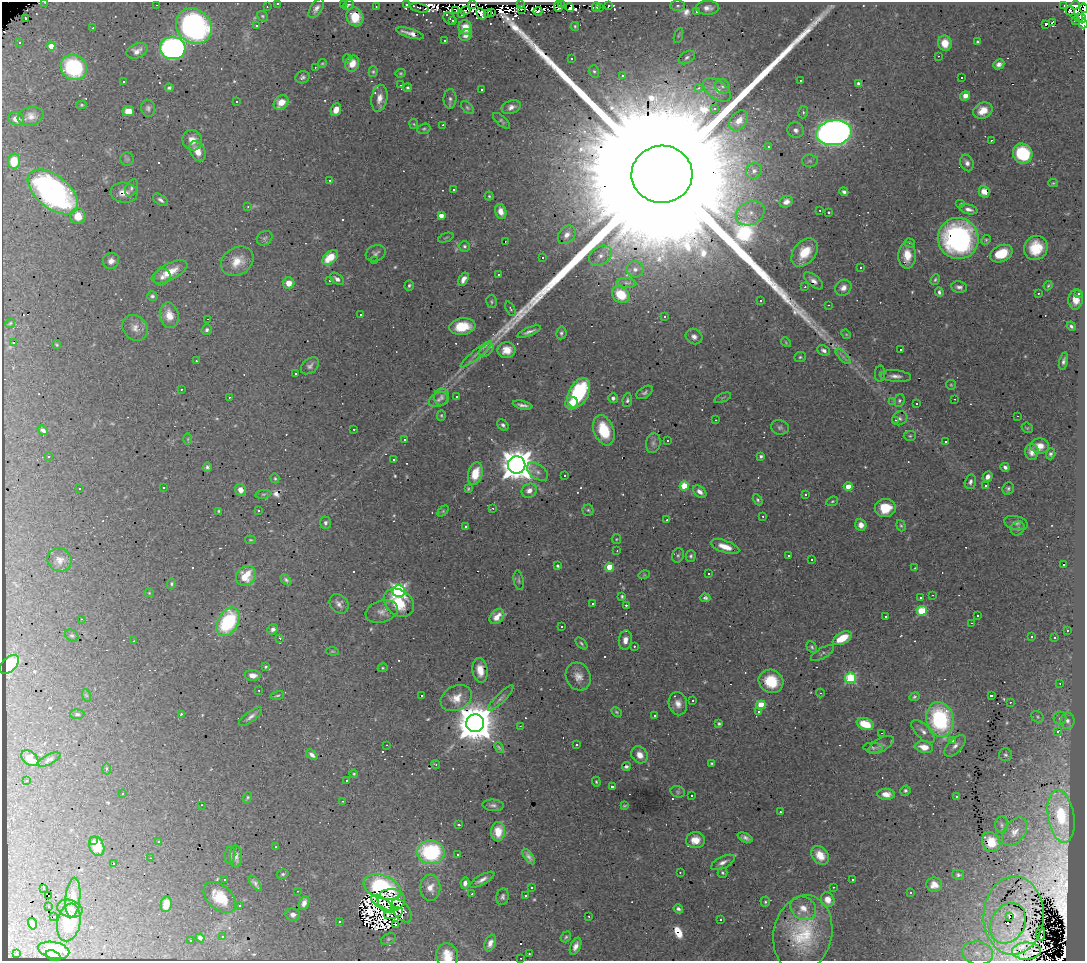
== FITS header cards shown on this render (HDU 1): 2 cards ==
NAXIS1  =                 1083
NAXIS2  =                  959

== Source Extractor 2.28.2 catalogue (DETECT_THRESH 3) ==
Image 1083 x 959 px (HDU 1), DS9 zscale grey, 1 PNG px = 1 image px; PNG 1087 x 963 px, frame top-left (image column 1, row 959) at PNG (2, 2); each listed source drawn as its Kron ellipse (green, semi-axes under 4 px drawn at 4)
Background 0.937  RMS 0.039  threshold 0.116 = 3 sigma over >= 5 px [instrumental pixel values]
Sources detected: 650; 22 with non-positive FLUX_AUTO (blend fragments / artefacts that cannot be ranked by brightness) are neither listed nor drawn; of the other 628, the 500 brightest by FLUX_AUTO listed and drawn (128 fainter detections omitted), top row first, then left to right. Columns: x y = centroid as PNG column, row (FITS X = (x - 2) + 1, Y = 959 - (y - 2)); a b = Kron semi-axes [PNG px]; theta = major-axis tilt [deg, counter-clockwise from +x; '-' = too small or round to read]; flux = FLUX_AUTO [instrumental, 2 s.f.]
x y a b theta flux
45 2 3 2 - 3.9
278 3 3 3 - 3.2
343 4 3 2 - 5.7
407 4 3 2 - 4.5
472 4 4 3 - 91
157 5 3 2 - 28
348 5 6 4 35 5
521 5 3 2 - 7.1
562 5 2 2 - 5.6
609 5 3 3 - 35
1064 5 3 2 - 3.5
1075 5 4 3 - 33
376 6 3 2 - 8.2
678 6 7 5 1 2.9
267 7 3 2 - 3.3
558 7 5 2 - 12
570 7 4 3 - 19
596 7 4 3 - 17
599 7 3 2 - 5
316 8 11 5 56 12
419 8 10 2 -12 4
708 8 11 7 0 16
1084 8 5 2 - 25
521 9 2 2 - 8.6
456 11 3 2 - 4
465 11 5 2 - 6.6
538 11 4 3 - 21
696 11 3 3 - 8.1
1070 11 4 3 - 3.1
491 12 2 2 - 3.5
481 14 6 3 -61 13
487 14 4 2 - 3.8
461 15 3 3 - 3.7
263 16 6 4 -41 3.9
355 17 10 8 -62 61
1078 17 4 3 - 7.9
26 18 3 3 - 930
450 18 7 5 -43 5.9
1082 18 4 2 - 8.7
453 20 3 2 - 5.6
1075 21 4 2 - 24
1053 22 3 3 - 660
1083 24 4 4 - 22
256 25 3 3 - 11
1046 25 3 3 - 210
194 26 19 16 -40 770
575 26 4 3 - 3.1
465 27 7 6 - 45
93 28 3 2 - 5.3
410 33 14 4 -16 19
466 35 6 5 - 16
678 36 8 3 71 3.6
444 41 3 3 - 37
978 42 4 4 - 4.6
19 43 3 3 - 6.4
945 43 8 6 -80 44
51 46 4 4 - 60
173 48 13 11 -4 840
137 51 11 7 22 17
938 56 3 2 - 13
687 57 9 5 33 6.7
347 59 4 3 - 3.9
571 59 3 3 - 5.9
322 63 5 4 - 3
352 64 8 6 67 30
999 64 6 5 - 11
74 67 13 12 - 290
315 67 3 2 - 3.2
594 71 6 5 - 4.9
373 72 5 4 - 3.7
400 73 5 4 - 3.1
622 75 3 3 - 8.1
302 77 7 6 - 7.6
961 77 3 3 - 9.9
800 80 3 2 - 3.6
123 81 3 3 - 53
859 84 4 4 - 15
400 85 3 2 - 4.3
722 86 8 7 - 8.6
407 87 4 4 - 4
169 88 4 3 - 5
699 88 4 3 - 9.2
481 89 3 3 - 5.5
717 90 15 9 -36 29
965 96 5 4 - 25
379 98 13 8 80 24
450 99 10 6 88 9.2
236 101 3 3 - 20
281 102 8 6 45 39
82 105 5 4 - 3.8
511 107 10 6 22 15
148 108 8 7 - 8.7
467 108 8 5 -46 5.2
715 108 3 3 - 5.4
336 110 7 5 68 25
128 111 6 5 - 40
983 111 10 8 23 38
803 112 6 4 74 4.4
31 116 13 9 12 21
16 119 8 6 -18 23
502 121 10 4 -42 5.3
739 121 11 8 51 29
414 124 5 4 - 2.9
443 125 3 2 - 4.6
424 129 7 5 21 4.9
796 130 8 7 - 11
834 133 18 12 9 2500
192 140 10 9 - 27
991 140 3 3 - 33
769 147 3 2 - 6.5
197 151 11 7 -62 30
1023 153 10 9 - 180
127 159 6 6 - 5.8
14 161 7 6 - 56
810 161 8 6 -3 7.3
967 163 8 6 -66 12
754 171 8 7 - 10
662 174 30 28 3 750000
330 180 3 3 - 24
1053 183 5 4 - 3.1
132 188 9 6 65 7.5
453 189 3 3 - 5.7
53 192 29 16 -38 790
844 192 4 4 - 7.6
984 192 6 5 - 3.2
124 193 13 10 -6 24
489 196 4 4 - 3.5
161 200 8 5 -34 9
786 202 7 5 25 15
961 204 5 4 - 3.6
248 206 3 3 - 3.7
968 209 9 4 -14 12
820 210 3 2 - 4.2
501 211 8 5 -75 23
828 212 3 3 - 88
750 213 15 11 26 34
78 216 8 7 - 40
441 216 4 4 - 20
567 235 10 7 49 18
265 238 8 6 35 6.4
446 238 8 2 22 2.9
958 238 20 20 - 610
986 240 5 4 - 3.5
505 241 3 2 - 6.4
910 243 5 4 - 4
464 246 5 5 - 5
1036 248 12 11 - 72
805 252 16 11 50 67
376 253 10 7 22 9.5
1001 253 12 8 24 66
907 255 13 8 89 45
600 256 12 9 33 22
330 257 9 5 43 67
542 258 3 3 - 120
111 261 8 7 - 15
237 261 17 13 33 46
374 261 3 2 - 6
860 268 3 3 - 34
635 269 8 8 - 14
170 272 19 8 27 51
498 275 3 2 - 5.6
162 277 9 7 40 12
337 279 8 5 -38 11
463 279 7 4 58 15
935 279 5 4 - 4.3
330 281 3 3 - 7
814 281 11 5 -40 14
289 283 6 5 - 34
627 283 10 5 -6 8.4
409 285 5 4 - 4.4
1048 286 5 3 - 3
805 287 3 3 - 5.6
959 287 8 5 -9 9.3
843 288 8 7 - 17
939 292 4 3 - 5.6
1038 293 3 2 - 3.8
1079 293 3 2 - 9
621 295 9 7 -41 72
152 296 5 4 - 5.3
1076 299 10 7 84 31
760 300 3 3 - 45
491 302 6 5 - 4.6
828 305 2 2 - 9.5
510 309 8 3 -63 3.2
360 314 3 2 - 7.8
169 315 13 9 -79 32
665 316 3 3 - 42
208 319 3 2 - 36
10 323 5 4 - 3.4
1071 326 5 3 - 5.6
462 327 13 8 7 67
135 328 14 11 -47 22
207 330 5 5 - 6.6
529 332 12 3 22 11
561 333 6 5 - 6
846 334 5 4 - 3
694 337 9 7 -32 13
14 342 3 3 - 67
786 342 5 4 - 3
57 345 4 3 - 3.1
487 350 8 5 40 9.6
507 350 9 8 - 31
824 350 7 5 -26 8.7
900 350 3 3 - 14
476 354 20 4 39 15
800 357 6 5 - 4.5
843 357 10 3 -46 8.2
196 361 3 2 - 3.8
1063 361 9 4 76 8.4
310 366 10 7 38 9.9
296 374 3 3 - 11
880 374 8 5 87 5.6
895 376 16 6 -5 15
951 385 5 4 - 3.2
181 389 3 2 - 5.5
645 392 9 5 33 7.1
579 393 16 9 63 240
456 396 3 3 - 5.4
229 397 3 3 - 29
441 397 8 7 - 9.2
613 398 5 4 - 8
723 398 9 3 21 3.4
955 399 3 2 - 6.6
438 400 10 6 28 9.4
627 400 7 5 82 5.8
892 401 4 3 - 5.8
899 401 6 5 - 5.5
572 403 6 6 - 41
917 404 3 3 - 12
523 405 10 3 -13 10
441 415 5 4 - 3.6
1018 416 3 2 - 3.2
900 418 8 6 30 7.5
715 420 3 2 - 2.9
895 420 3 2 - 8.9
503 425 6 5 - 6.9
780 427 9 7 -12 7.4
1027 428 6 5 - 3.4
354 429 3 3 - 20
43 430 5 3 - 8.2
604 430 15 10 -70 95
910 436 6 5 - 4.1
188 439 6 4 89 2.9
405 440 3 3 - 5.8
668 441 3 2 - 3.9
945 442 3 3 - 7.1
653 443 10 7 80 9.5
1040 446 9 7 -2 25
1032 452 8 6 -85 17
1051 454 5 4 - 6.1
48 456 3 3 - 7.6
761 456 4 3 - 5
394 460 3 3 - 47
517 465 8 8 - 5900
207 467 4 4 - 6.3
1005 467 4 4 - 8.1
537 472 12 7 -37 15
475 474 11 7 74 61
565 475 3 3 - 21
987 477 5 4 - 15
275 478 5 4 - 3.4
970 482 7 5 74 8.8
684 486 4 4 - 130
986 486 3 2 - 480
164 487 3 3 - 6.6
848 487 4 4 - 47
79 489 3 2 - 3.3
468 489 4 3 - 3.3
1008 489 6 5 - 5.9
241 490 6 5 - 23
529 491 8 7 - 17
700 492 7 5 -40 13
263 494 8 4 8 4.1
805 495 3 3 - 37
758 500 6 4 -59 5.1
832 501 6 4 22 3.8
493 508 3 2 - 6.1
885 508 10 9 - 64
588 510 5 5 - 4.3
219 511 3 3 - 3
259 511 3 3 - 4
443 511 6 4 46 3.7
763 516 3 2 - 6.7
667 520 3 2 - 8.5
325 523 6 5 - 7.1
1016 523 12 6 -14 10
861 525 6 5 - 15
901 526 6 4 -71 4.1
465 527 3 3 - 8
1018 528 7 6 - 6.4
616 539 5 4 - 3
250 540 5 3 - 3
725 547 15 6 -19 36
617 551 3 2 - 3.2
678 555 7 5 74 5.8
691 556 6 5 - 5.5
789 556 3 3 - 5.5
812 559 3 2 - 3.7
60 560 12 11 - 18
1063 565 3 3 - 140
558 566 4 3 - 4.5
609 567 4 4 - 67
915 568 3 2 - 2.9
708 574 3 3 - 3.3
644 575 5 3 - 3
246 576 11 9 45 54
286 580 6 4 -45 5.7
519 580 10 5 -79 5.5
171 584 5 4 - 4.3
399 591 6 6 - 680
149 593 5 4 - 2.9
932 595 3 2 - 6.3
622 596 4 3 - 4.3
705 598 5 4 - 8.2
921 598 3 3 - 32
399 603 16 12 -38 74
592 603 3 3 - 45
339 604 11 8 -50 14
626 605 3 2 - 6.3
382 611 17 10 17 21
922 611 5 5 - 160
977 616 3 3 - 25
497 617 8 6 46 26
886 617 3 3 - 4.1
81 619 2 2 - 4.6
228 622 15 10 62 220
972 623 3 2 - 150
562 626 3 3 - 4.5
273 629 5 5 - 9.6
1067 630 3 3 - 4.7
72 635 7 5 -31 4.7
1031 637 3 2 - 17
280 638 3 3 - 3.4
842 638 10 5 29 62
1055 638 3 3 - 8.5
625 640 10 6 83 21
134 641 3 2 - 14
581 643 7 4 -46 4.8
634 646 3 2 - 9.6
812 647 6 4 -61 5.1
332 651 6 4 -5 3.2
822 653 13 5 30 7.5
9 664 12 7 44 61
266 667 4 4 - 3.9
383 668 5 4 - 3.1
480 670 12 7 -81 33
253 675 8 5 -5 18
578 677 14 12 -64 26
850 678 5 5 - 260
771 681 13 11 -31 94
1060 683 3 2 - 3.1
259 690 3 2 - 3.5
820 693 4 4 - 3.1
86 695 6 4 -71 2.9
277 695 7 3 13 3.6
422 696 3 3 - 84
991 696 3 3 - 180
914 697 5 4 - 4.4
456 698 16 12 27 36
501 698 17 4 45 11
692 700 3 3 - 5.5
1010 702 3 2 - 4.5
678 704 12 9 -78 21
761 705 5 4 - 93
616 712 6 4 -27 3.2
758 712 3 3 - 7.8
77 714 7 4 -2 5.2
181 714 3 2 - 25
654 715 3 3 - 340
251 717 14 5 37 11
1038 717 6 5 - 5
1060 718 6 6 - 5.7
940 719 17 13 -80 330
1068 721 8 7 - 9.6
475 723 9 9 - 9500
719 724 3 3 - 4.2
865 724 9 6 -21 59
520 726 3 2 - 4.3
923 731 15 7 -44 17
1058 732 3 3 - 23
882 733 3 2 - 31
953 740 3 3 - 110
387 745 3 2 - 6.4
577 745 3 3 - 14
881 745 14 6 30 9.8
955 746 13 6 46 15
499 747 6 3 -46 5.1
924 747 9 6 -11 36
873 748 10 5 -3 5.8
312 755 6 4 -40 12
640 755 9 7 -48 23
1005 755 6 6 - 6.3
30 758 9 6 -41 19
49 760 12 5 26 6.8
712 763 3 3 - 3.1
436 764 4 3 - 4.1
626 767 4 3 - 5.9
106 769 5 3 - 3.1
354 774 4 3 - 3.2
26 780 3 2 - 3.9
347 781 3 3 - 60
596 782 5 4 - 3.4
612 786 3 3 - 12
905 790 5 4 - 5.4
678 792 7 5 -16 4.7
123 793 3 3 - 30
886 794 9 5 -3 23
691 796 3 3 - 49
247 797 6 3 54 3.8
956 797 3 3 - 160
343 801 3 2 - 3.2
201 805 3 2 - 3.1
493 805 10 5 -5 8.4
624 806 4 2 - 3.1
780 812 3 3 - 11
1061 816 26 13 -81 110
459 825 3 3 - 8.5
1002 825 8 6 -89 7.3
498 832 9 7 84 41
1015 832 16 10 53 26
745 838 8 4 -23 9.8
94 840 3 2 - 17
695 840 9 8 - 33
159 841 3 3 - 5.4
991 842 10 8 -52 52
97 846 10 7 -66 60
276 847 3 2 - 5.4
431 852 14 12 -4 250
458 854 3 3 - 10
230 855 9 5 84 5.9
820 855 10 8 -51 36
236 856 11 6 -89 14
529 857 9 4 -56 7.5
150 858 3 2 - 3.2
723 862 13 5 27 13
114 863 3 3 - 980
680 872 3 2 - 5
722 873 5 5 - 4
283 874 6 4 15 4.8
958 875 6 5 - 5.5
225 880 3 3 - 14
482 880 14 5 29 14
852 880 3 3 - 9
255 883 9 4 -52 8.8
465 883 6 4 77 11
934 885 8 7 - 23
382 887 19 11 -19 210
833 887 3 2 - 3.3
44 888 3 2 - 6.4
430 888 13 10 86 26
532 888 4 3 - 3
298 891 3 2 - 5
910 893 3 3 - 3.5
472 894 3 2 - 11
48 896 3 2 - 11
525 896 3 3 - 34
220 897 19 12 -42 65
502 897 8 6 76 7.6
73 898 20 7 84 29
391 900 14 11 -3 21
828 900 7 6 - 24
765 902 5 4 - 4.3
304 903 7 5 65 17
166 904 8 5 78 38
383 904 13 5 -34 8.7
239 905 3 3 - 110
48 907 3 2 - 3.1
803 908 13 11 -30 33
70 909 13 8 -16 14
678 909 5 3 - 7.1
401 911 13 8 -54 12
393 913 10 5 18 4
293 915 7 6 - 14
589 916 3 2 - 3.2
1009 916 3 3 - 38
1014 916 39 30 87 91
54 917 4 3 - 230
720 919 3 3 - 13
69 922 19 11 78 81
339 922 3 3 - 8.1
1008 923 21 16 60 58
32 924 6 3 -74 5.7
396 924 3 2 - 3.4
1041 933 7 3 -88 10
803 934 39 29 77 180
223 936 3 3 - 8.5
566 937 6 4 52 4.1
200 938 4 4 - 8.8
388 939 8 5 27 4.9
190 941 3 3 - 5.6
490 943 9 5 69 15
575 946 9 5 66 15
54 950 16 8 -12 63
1026 951 14 8 2 17
16 953 3 2 - 11
978 953 16 11 -8 36
529 954 3 2 - 11
53 956 8 5 -20 12
447 956 13 10 -73 46
521 958 3 2 - 5
At the frame edge (FLAGS 8, measured only in part): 5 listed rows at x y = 45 2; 278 3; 1084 8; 1083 24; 447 956
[128 fainter detections neither listed nor drawn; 22 non-positive-flux detections neither listed nor drawn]